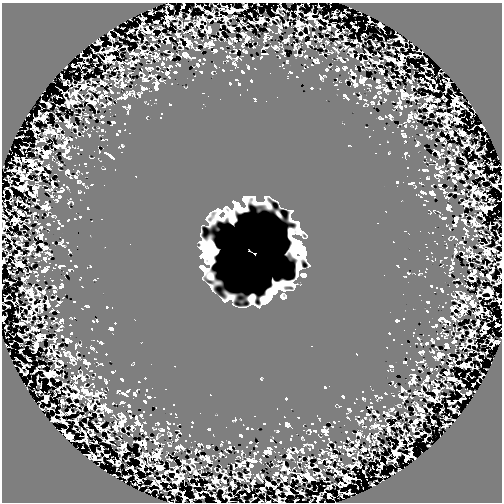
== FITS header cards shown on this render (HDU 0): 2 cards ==
NAXIS1  =                  500
NAXIS2  =                  500

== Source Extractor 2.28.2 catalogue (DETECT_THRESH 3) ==
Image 500 x 500 px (HDU 0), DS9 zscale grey, 1 PNG px = 1 image px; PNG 504 x 504 px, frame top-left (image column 1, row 500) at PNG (2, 3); no overlay
Background 26.5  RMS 5.2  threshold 15.6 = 3 sigma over >= 5 px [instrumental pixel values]
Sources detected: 478; all 478 listed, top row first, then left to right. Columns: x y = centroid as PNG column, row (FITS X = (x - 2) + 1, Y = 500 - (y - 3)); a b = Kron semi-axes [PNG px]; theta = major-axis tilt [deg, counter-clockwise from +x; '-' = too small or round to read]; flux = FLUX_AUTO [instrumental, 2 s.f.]
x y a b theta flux
170 6 6 2 -37 490
184 6 5 2 - 410
226 6 3 2 - 300
200 7 3 2 - 510
233 8 3 3 - 1300
189 9 3 2 - 290
241 10 5 2 - 750
162 11 3 2 - 240
228 11 5 4 - 920
277 12 3 2 - 340
297 12 4 3 - 580
334 12 3 2 - 220
347 12 6 3 -21 500
311 13 5 3 - 630
150 14 6 2 -25 220
213 15 7 3 -42 690
276 17 5 2 - 300
170 18 7 4 1 700
313 18 4 3 - 720
335 18 3 2 - 270
205 21 7 2 -68 340
225 21 5 3 - 330
242 21 4 2 - 270
261 21 7 3 22 1000
299 21 5 3 - 490
175 23 9 3 10 400
186 23 4 4 - 670
351 23 4 2 - 270
286 24 10 4 47 570
318 24 4 3 - 470
297 25 6 4 65 580
309 25 9 3 -18 520
333 25 3 2 - 340
379 25 7 3 -51 820
329 27 4 3 - 270
354 27 3 2 - 450
231 28 5 2 - 440
147 29 12 5 -39 1400
132 30 3 2 - 240
192 30 6 4 17 500
208 30 8 6 -18 750
143 31 7 4 -39 680
243 34 4 2 - 460
338 34 8 3 43 580
118 35 4 2 - 450
265 35 5 3 - 320
306 35 4 2 - 980
345 37 6 4 -78 510
400 37 5 3 - 590
167 38 8 3 -47 520
174 38 3 2 - 230
247 38 12 5 63 840
235 40 5 3 - 580
355 41 4 3 - 570
338 42 4 3 - 330
98 43 7 3 16 1200
188 43 7 6 - 1100
205 45 6 4 63 450
295 45 6 2 -79 430
374 46 3 2 - 800
345 47 3 2 - 360
349 49 6 3 2 480
412 49 3 2 - 290
107 52 6 5 - 970
143 52 7 5 -23 960
172 53 6 2 -46 250
264 54 5 2 - 440
411 54 3 3 - 650
83 57 3 2 - 560
156 57 7 5 11 790
401 57 5 5 - 590
193 58 4 3 - 240
252 58 3 2 - 210
357 58 3 2 - 250
110 59 7 4 -13 1800
390 59 13 4 -17 1000
104 60 4 2 - 410
314 60 5 3 - 460
134 61 5 3 - 440
81 62 3 2 - 270
235 63 7 4 -64 520
400 63 5 4 - 870
411 64 3 2 - 220
72 65 3 2 - 220
150 68 7 3 0 420
338 68 4 4 - 680
369 68 3 2 - 280
121 69 8 4 -38 490
141 69 3 2 - 250
382 72 4 3 - 510
353 74 6 4 7 530
365 79 9 4 57 610
82 80 8 2 82 440
147 80 6 3 -7 440
377 80 4 3 - 540
118 81 9 4 53 840
410 81 8 4 69 640
355 83 6 5 - 630
447 86 5 3 - 630
83 87 10 7 33 1700
434 89 9 3 -29 630
385 90 6 5 - 740
73 93 8 5 50 1600
104 93 7 4 -84 540
402 94 7 5 4 810
345 95 7 4 -45 530
407 95 7 5 -27 970
82 97 7 3 -48 800
455 97 5 3 - 640
72 100 12 6 -33 1800
437 100 7 3 37 680
91 102 20 10 -4 2600
399 102 7 4 -2 620
68 103 9 4 -75 760
49 104 4 2 - 540
452 104 4 3 - 360
456 105 5 4 - 530
434 106 8 4 -17 630
464 106 7 3 -47 1500
443 107 3 2 - 1400
96 108 2 2 - 240
429 109 9 7 -65 850
454 110 6 3 -11 630
438 113 5 3 - 420
459 113 3 2 - 250
44 115 7 4 51 1100
411 115 10 4 -55 710
102 116 4 3 - 340
386 116 5 4 - 410
472 116 3 2 - 330
37 118 7 3 24 400
86 119 4 3 - 480
446 119 15 5 78 1200
456 119 6 4 29 420
44 120 4 3 - 740
65 120 6 3 -39 2000
451 121 5 3 - 250
113 122 4 3 - 380
461 122 4 2 - 480
70 126 7 5 73 790
482 126 4 2 - 330
36 129 4 2 - 340
58 131 4 3 - 250
53 132 6 5 - 1300
451 132 5 3 - 530
463 133 6 3 -17 1100
41 140 7 4 1 540
64 145 9 5 37 810
25 147 8 2 -3 450
458 147 3 2 - 220
473 147 5 4 - 390
38 149 6 5 - 580
453 150 4 3 - 220
437 151 5 3 - 370
47 152 15 9 34 2100
65 153 6 4 71 470
47 157 6 5 - 520
24 158 5 3 - 490
16 159 5 4 - 2300
471 163 5 3 - 340
30 164 8 5 -87 1300
497 166 3 2 - 320
473 167 10 4 -2 840
41 169 7 5 -41 700
440 169 11 8 -27 1100
15 170 11 4 4 980
66 172 5 3 - 320
479 172 4 3 - 800
43 174 2 2 - 190
439 175 5 3 - 380
24 176 14 3 -52 1100
75 176 6 3 -46 430
458 178 10 5 41 830
21 179 6 3 -36 580
496 185 7 4 58 490
34 187 9 5 -55 960
27 188 8 5 -30 790
19 189 6 2 -35 510
443 189 7 4 -44 480
462 190 4 2 - 270
60 191 5 3 - 430
11 192 3 3 - 650
30 194 5 3 - 680
433 194 7 4 3 590
472 195 5 3 - 320
58 199 7 4 60 490
243 199 9 6 78 790
18 201 7 3 -31 330
474 202 5 5 - 830
237 204 13 4 -36 1900
45 206 7 7 - 1100
15 207 3 2 - 200
481 208 5 4 - 610
486 208 7 5 -12 1700
20 213 6 4 -28 830
4 215 3 2 - 310
232 215 11 3 89 1300
462 215 3 2 - 270
220 217 14 5 -13 1300
445 218 5 3 - 390
456 219 5 4 - 640
463 220 7 4 -10 590
15 221 7 3 51 1000
473 222 9 4 -40 1000
59 223 6 3 -54 400
49 224 4 3 - 290
19 225 4 2 - 630
454 225 3 2 - 510
490 225 3 2 - 250
58 228 3 3 - 410
42 236 10 5 82 860
500 237 5 2 - 360
40 244 6 2 -43 830
297 245 18 12 -66 5700
14 247 4 2 - 340
47 247 5 3 - 610
30 248 7 5 -27 1100
207 251 17 11 35 4900
489 253 7 4 -85 1400
464 254 5 3 - 380
38 255 5 3 - 410
470 257 5 3 - 390
427 258 3 3 - 260
3 261 4 2 - 390
500 264 6 3 76 750
22 266 4 3 - 420
60 266 10 4 23 650
203 268 12 9 -53 1700
452 268 5 4 - 380
492 269 3 2 - 520
488 275 7 6 - 930
501 276 5 3 - 310
457 279 4 2 - 260
23 280 3 3 - 1400
11 283 3 2 - 330
291 283 10 5 -28 750
497 283 6 2 30 420
55 287 7 5 -73 650
276 288 9 7 -72 2200
20 289 4 2 - 560
484 290 5 3 - 280
31 293 11 5 -73 1200
43 293 11 5 2 920
271 293 8 7 - 2500
490 293 8 3 -59 1200
481 295 5 2 - 360
26 297 4 2 - 470
463 297 13 10 -22 2100
484 297 3 2 - 290
252 298 7 5 23 580
5 299 3 2 - 320
41 300 5 3 - 360
33 301 7 4 30 1100
265 301 7 6 - 1200
458 301 6 3 -31 420
46 302 5 4 - 390
14 303 3 2 - 430
57 305 6 4 23 530
466 306 9 6 11 1200
500 306 3 2 - 350
25 307 4 2 - 400
454 307 6 4 -63 610
461 307 8 7 - 950
32 308 10 6 83 1100
481 310 8 5 82 1400
487 313 6 2 -64 460
5 316 3 2 - 720
18 316 4 3 - 460
26 317 3 2 - 600
495 318 3 2 - 310
454 320 5 5 - 520
23 322 6 3 9 980
15 323 7 2 -4 380
35 323 3 2 - 320
478 323 4 2 - 470
497 325 5 3 - 480
434 326 5 3 - 300
484 326 5 4 - 1200
5 327 3 2 - 420
33 328 7 3 -6 490
462 331 3 3 - 1300
472 333 7 4 36 740
45 335 5 3 - 240
458 336 5 3 - 340
38 337 10 8 -76 1400
25 339 4 2 - 310
67 339 9 5 -12 700
54 340 6 4 -68 430
493 342 7 3 -51 970
467 343 6 3 -67 320
446 346 7 5 -70 730
491 347 3 2 - 260
44 348 2 2 - 410
471 351 3 2 - 290
64 352 6 5 - 660
49 354 7 6 - 1100
54 355 7 4 -81 720
440 355 4 4 - 2600
460 357 2 2 - 280
480 360 2 2 - 230
87 362 6 4 -28 1000
24 365 5 2 - 290
42 366 4 3 - 630
464 366 5 3 - 690
52 371 12 5 49 1400
447 373 4 3 - 490
54 374 6 3 -26 540
414 375 6 4 -40 550
480 377 3 2 - 310
72 378 6 4 -1 490
84 379 5 4 - 430
57 380 4 3 - 630
412 380 8 5 46 750
425 380 7 4 44 640
456 380 10 5 -28 930
36 387 2 2 - 200
436 387 8 4 51 740
58 388 3 2 - 300
84 390 9 6 -26 1100
403 390 6 4 29 410
421 391 13 7 53 1400
474 392 3 2 - 480
90 393 8 4 12 680
135 393 6 3 -67 570
124 394 8 4 -28 640
74 395 11 6 -36 1500
96 395 10 3 8 700
82 396 4 3 - 240
400 396 6 3 -47 530
381 397 3 3 - 270
431 398 5 3 - 1000
46 399 8 5 87 1100
460 399 4 2 - 660
436 401 3 2 - 480
61 402 5 3 - 350
451 403 7 3 16 580
54 404 4 3 - 1300
418 406 7 3 87 430
90 407 6 4 77 880
368 407 3 2 - 190
49 408 5 2 - 350
41 409 3 2 - 260
393 409 4 3 - 410
431 409 3 2 - 250
108 410 13 6 -44 1300
422 410 7 4 -10 1000
441 410 4 2 - 320
454 410 4 2 - 400
60 411 3 2 - 240
70 412 4 3 - 400
122 414 7 3 -37 430
368 414 4 2 - 290
377 414 6 2 -27 330
424 415 5 3 - 470
54 418 3 3 - 780
61 418 5 3 - 440
136 418 5 3 - 400
393 418 3 2 - 330
125 420 4 4 - 330
415 421 11 6 75 1100
77 422 5 3 - 540
432 422 3 3 - 780
66 423 5 2 - 390
121 423 13 5 -83 980
145 423 4 2 - 340
450 424 2 2 - 1200
84 425 3 2 - 480
384 426 8 4 5 630
388 426 5 3 - 460
98 427 5 3 - 670
74 428 3 2 - 270
247 428 3 2 - 260
81 429 3 2 - 250
324 429 11 4 3 690
143 430 17 4 -49 1200
64 431 4 3 - 410
84 432 4 3 - 190
360 434 6 4 -47 530
92 435 3 3 - 1000
415 436 5 2 - 630
69 437 8 5 -26 1000
109 439 7 6 - 890
367 439 6 3 -68 770
140 441 8 3 12 640
87 442 4 2 - 500
91 442 3 2 - 240
250 442 4 2 - 210
400 442 4 3 - 380
358 443 6 4 72 450
124 444 4 3 - 990
145 446 7 4 -71 1100
312 446 5 3 - 310
230 447 4 3 - 290
102 448 3 2 - 250
122 448 7 4 -69 650
269 449 9 7 58 1000
346 449 4 3 - 480
351 449 6 6 - 860
363 450 5 3 - 360
124 451 7 2 24 530
196 451 4 3 - 320
302 451 9 4 -26 650
158 453 9 5 3 1100
395 453 6 3 -44 620
93 454 3 2 - 360
399 454 5 2 - 350
106 455 4 3 - 600
405 455 3 2 - 220
411 455 7 3 -43 520
88 456 6 2 -61 540
289 456 7 4 15 650
333 457 6 5 - 1300
156 458 7 4 -19 650
94 459 5 3 - 870
326 459 8 3 15 520
118 460 9 2 17 260
250 460 8 5 -23 810
140 461 6 3 -43 680
260 461 5 3 - 340
322 461 3 2 - 190
389 461 8 3 13 1600
406 461 4 2 - 300
193 462 7 5 -31 720
234 465 4 2 - 200
240 465 6 5 - 580
157 466 5 4 - 1200
251 466 8 3 34 470
315 466 7 3 26 750
330 466 8 3 -19 380
381 466 5 3 - 500
183 467 7 4 -7 450
132 468 4 3 - 780
161 468 3 3 - 1100
335 470 8 5 -30 870
165 471 4 3 - 260
170 471 6 3 -10 860
398 471 2 2 - 200
197 472 6 4 1 530
363 472 3 2 - 210
177 475 10 4 -58 880
262 475 3 2 - 390
274 475 5 4 - 600
305 475 11 7 7 1600
124 476 3 2 - 350
183 477 5 4 - 840
236 478 7 2 -37 460
355 478 3 2 - 340
138 479 4 3 - 410
260 479 8 4 -43 930
311 479 7 3 4 720
223 480 7 3 -45 530
348 480 7 4 59 1200
213 481 9 5 44 740
254 481 9 6 65 850
175 482 6 2 -20 540
342 483 5 3 - 340
267 484 7 4 -18 1300
371 484 4 3 - 580
169 486 3 2 - 230
210 486 6 3 -67 490
160 487 7 3 -55 540
330 487 3 3 - 390
175 490 6 2 11 480
203 491 4 2 - 430
277 492 3 3 - 340
289 492 6 3 -52 520
350 492 3 2 - 290
182 493 3 2 - 340
151 495 2 2 - 930
342 495 6 2 64 410
197 496 7 4 -54 910
316 496 7 2 -10 560
328 496 5 2 - 350
167 497 3 2 - 300
184 497 4 3 - 970
227 497 7 3 -40 720
278 501 4 3 - 370
267 502 3 2 - 300
At the frame edge (FLAGS 8, measured only in part): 8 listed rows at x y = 184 6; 500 237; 3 261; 500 264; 501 276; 500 306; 278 501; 267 502